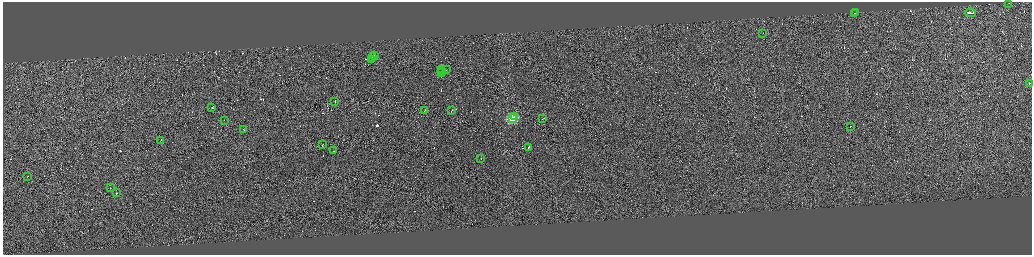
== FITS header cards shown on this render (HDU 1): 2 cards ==
NAXIS1  =                 4117
NAXIS2  =                 1012

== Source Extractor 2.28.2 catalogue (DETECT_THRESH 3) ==
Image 4117 x 1012 px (HDU 1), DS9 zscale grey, zoomed out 1/4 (1 PNG px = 4 x 4 image px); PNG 1034 x 257 px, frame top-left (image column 4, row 1010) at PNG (3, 2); each listed source drawn as its Kron ellipse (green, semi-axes under 4 px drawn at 4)
Background 0.13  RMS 1.9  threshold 5.55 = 3 sigma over >= 5 px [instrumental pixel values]
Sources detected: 406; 375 cannot appear on this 1/4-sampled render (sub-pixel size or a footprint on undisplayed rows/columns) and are neither listed nor drawn; the other 31 listed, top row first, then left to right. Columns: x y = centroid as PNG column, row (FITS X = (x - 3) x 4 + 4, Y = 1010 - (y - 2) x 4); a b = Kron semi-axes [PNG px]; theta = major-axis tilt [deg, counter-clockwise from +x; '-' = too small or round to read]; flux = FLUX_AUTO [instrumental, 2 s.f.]
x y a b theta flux
1008 3 2 1 - 3600
970 12 5 1 - 99000
856 13 2 1 - 11000
854 14 2 1 - 12000
763 33 2 1 - 8000
374 56 3 1 - 14000
372 58 2 1 - 7900
371 60 3 1 - 13000
441 69 2 1 - 6300
446 69 2 1 - 4900
441 70 2 1 - 12000
442 73 3 1 - 13000
1029 83 2 1 - 14000
335 101 2 1 - 17000
211 107 2 1 - 11000
424 110 2 1 - 8300
451 111 2 1 - 6600
514 116 2 1 - 7000
543 118 2 1 - 7100
512 119 3 2 - 100000
224 120 2 1 - 12000
850 126 2 1 - 4900
243 129 2 1 - 6900
160 140 2 1 - 6300
322 144 3 1 - 11000
528 147 3 1 - 13000
334 150 3 1 - 12000
481 159 2 1 - 18000
27 176 2 1 - 4700
110 187 3 1 - 7900
116 193 2 1 - 7400
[375 sub-pixel or undisplayed-footprint detections neither listed nor drawn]